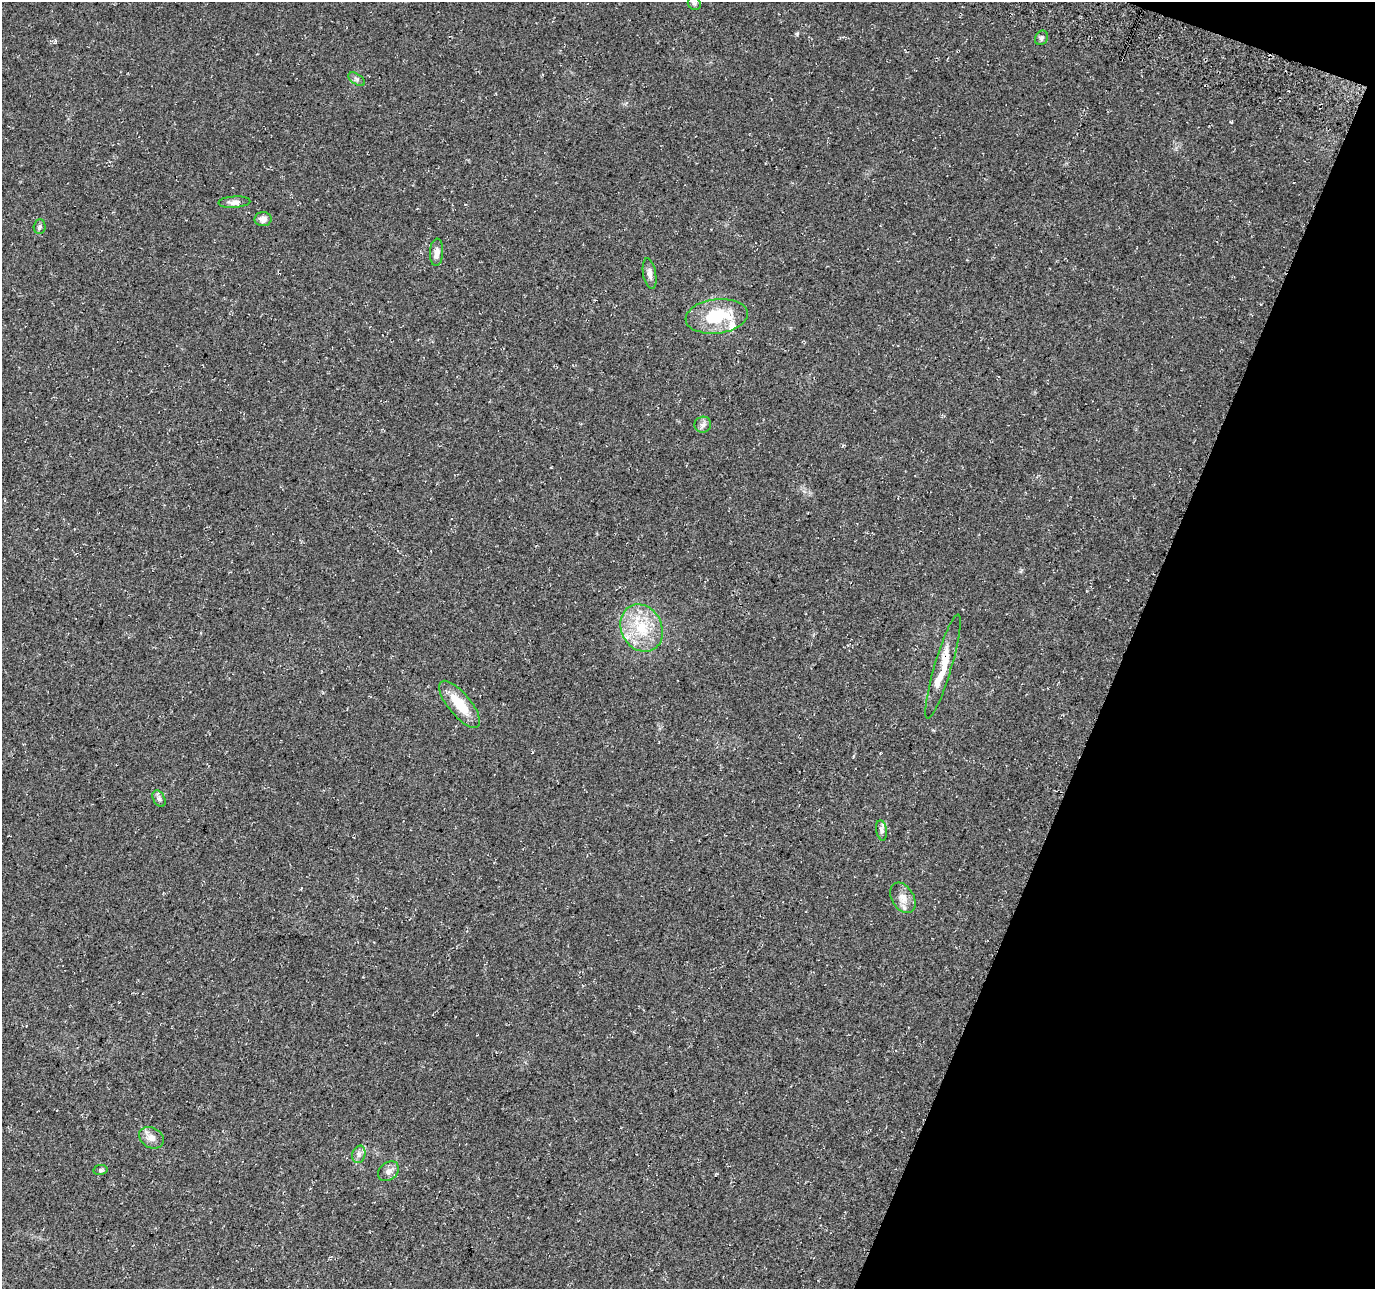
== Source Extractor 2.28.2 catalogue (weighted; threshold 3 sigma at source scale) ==
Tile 8 of 4 x 4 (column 4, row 2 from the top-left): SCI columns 4152-5524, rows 2906-4192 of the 5548 x 5749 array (HDU 1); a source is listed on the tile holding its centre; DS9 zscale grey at full resolution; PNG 1377 x 1291 px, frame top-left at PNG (2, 2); each listed source drawn as its Kron ellipse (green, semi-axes under 4 px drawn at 4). Shown black and unused: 19% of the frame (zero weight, under 3 of 4 exposures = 4% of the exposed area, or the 3 px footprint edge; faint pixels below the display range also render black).
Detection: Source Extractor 2.28.2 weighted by HDU 2 'WHT'; one run over the whole footprint, this tile lists its part. Background 0.0805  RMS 0.0079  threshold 0.0355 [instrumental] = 3 sigma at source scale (4.5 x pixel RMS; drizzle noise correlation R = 1.50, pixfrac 1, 0.0396/0.0396 arcsec/px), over >= 5 px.
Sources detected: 22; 2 inside a brighter listed object's ellipse — not listed separately; the other 20 listed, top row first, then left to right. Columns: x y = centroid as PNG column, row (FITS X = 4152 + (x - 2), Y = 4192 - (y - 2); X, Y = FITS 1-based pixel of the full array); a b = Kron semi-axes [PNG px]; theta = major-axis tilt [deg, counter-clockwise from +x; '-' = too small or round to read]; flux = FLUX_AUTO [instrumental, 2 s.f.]
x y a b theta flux
694 3 7 6 - 1.8
1041 38 8 6 63 1.8
357 79 9 5 -33 2
234 202 16 5 3 3.8
263 219 8 7 - 4.6
39 227 7 6 - 1.7
437 252 14 6 86 5
650 274 15 6 -80 3.9
717 316 31 17 7 36
703 425 8 8 - 2.9
642 628 24 20 -63 30
943 667 54 8 74 22
459 704 29 11 -50 20
159 799 9 5 -63 2.3
882 830 10 5 -80 2.5
903 898 16 11 -59 7.5
151 1138 13 10 -28 5.7
359 1154 9 6 76 2.9
100 1170 7 5 12 1.3
388 1171 11 8 40 4
Overlapping masked pixels (flux is a lower limit): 1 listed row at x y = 943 667
Unlisted compact peaks at least as high as the median listed source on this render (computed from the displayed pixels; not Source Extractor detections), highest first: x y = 797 34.